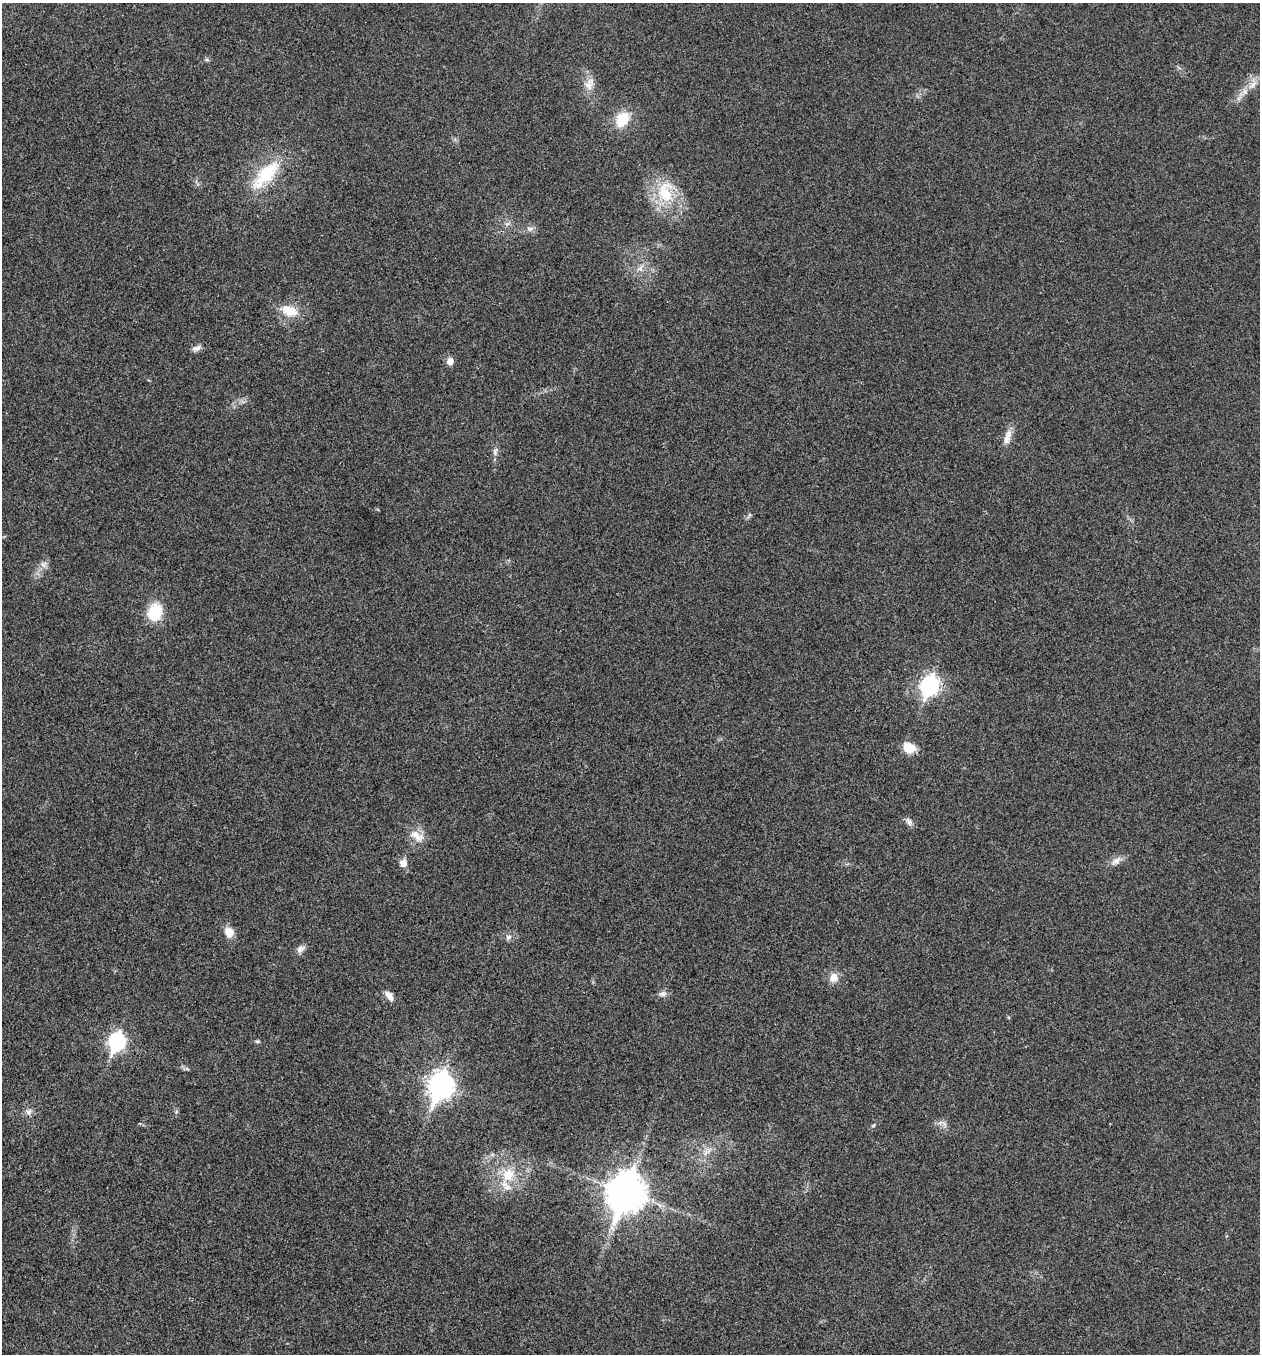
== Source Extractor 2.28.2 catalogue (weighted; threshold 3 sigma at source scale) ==
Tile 11 of 4 x 4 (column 3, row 3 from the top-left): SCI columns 2781-4038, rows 1355-2706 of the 5430 x 5417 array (HDU 1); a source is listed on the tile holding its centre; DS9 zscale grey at full resolution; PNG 1262 x 1356 px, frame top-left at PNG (2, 3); no overlay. Shown black and unused: <1% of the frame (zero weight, under 3 of 4 exposures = <1% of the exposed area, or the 3 px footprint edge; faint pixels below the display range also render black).
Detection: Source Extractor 2.28.2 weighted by HDU 2 'WHT'; one run over the whole footprint, this tile lists its part. Background 0.0205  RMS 0.0057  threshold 0.0256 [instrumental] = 3 sigma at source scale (4.5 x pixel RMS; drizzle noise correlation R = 1.50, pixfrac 1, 0.05/0.05 arcsec/px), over >= 5 px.
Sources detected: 37; all 37 listed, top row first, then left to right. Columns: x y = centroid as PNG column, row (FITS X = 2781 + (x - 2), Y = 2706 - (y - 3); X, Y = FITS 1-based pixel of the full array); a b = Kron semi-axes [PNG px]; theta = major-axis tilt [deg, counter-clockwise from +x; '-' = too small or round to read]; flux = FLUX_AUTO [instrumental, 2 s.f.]
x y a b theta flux
588 85 14 12 -79 5.5
1253 85 17 6 44 4.9
622 119 18 13 55 15
266 174 45 18 46 31
665 192 35 24 -87 27
508 224 9 4 19 1.2
530 229 10 7 8 2.5
640 268 12 7 56 3.6
289 311 25 14 -19 12
197 348 13 7 17 2.7
450 361 9 7 -83 3.5
1007 437 22 8 73 5.7
495 452 11 6 82 2.1
749 515 10 3 61 1
43 564 9 9 - 2.8
155 612 20 16 71 18
929 685 9 7 68 200
909 748 14 11 -16 9.1
909 821 12 7 -55 2.4
417 836 23 11 -32 7.3
1116 861 16 8 38 3.9
403 863 11 10 - 4
229 932 14 11 -62 6
508 937 8 7 - 2.1
300 949 12 8 35 3.1
834 978 12 11 - 5.5
663 994 11 7 7 2.4
389 996 14 7 -53 4
258 1041 6 4 -3 0.98
117 1042 9 7 71 150
441 1085 11 9 72 480
28 1112 10 9 - 2.5
944 1124 9 3 -45 1.4
873 1125 7 4 45 0.77
707 1151 18 5 40 4
508 1175 19 17 60 15
626 1192 15 12 71 1300